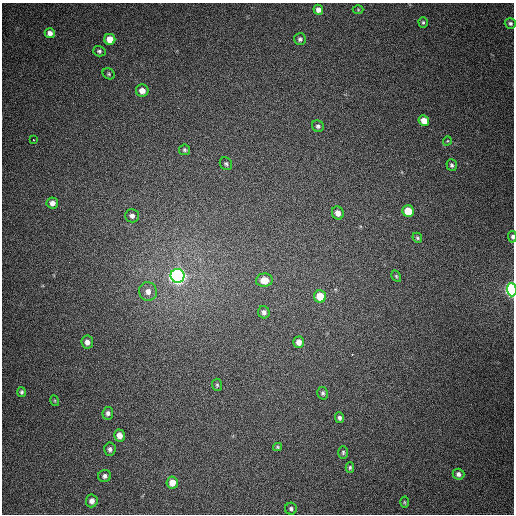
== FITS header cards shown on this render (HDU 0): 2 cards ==
NAXIS1  =                  512
NAXIS2  =                  512

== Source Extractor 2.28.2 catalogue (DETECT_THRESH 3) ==
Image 512 x 512 px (HDU 0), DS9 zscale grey, 1 PNG px = 1 image px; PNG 516 x 516 px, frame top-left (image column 1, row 512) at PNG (2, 3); each listed source drawn as its Kron ellipse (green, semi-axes under 4 px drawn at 4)
Background 388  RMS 9.7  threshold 29.1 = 3 sigma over >= 5 px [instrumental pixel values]
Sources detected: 49; all 49 listed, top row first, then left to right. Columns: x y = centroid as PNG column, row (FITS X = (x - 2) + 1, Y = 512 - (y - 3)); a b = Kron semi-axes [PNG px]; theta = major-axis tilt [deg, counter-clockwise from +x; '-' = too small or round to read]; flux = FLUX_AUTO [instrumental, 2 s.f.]
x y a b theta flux
318 10 5 4 - 3300
358 10 5 3 - 570
423 22 5 4 - 1100
510 23 5 5 - 1600
50 33 5 5 - 3500
110 39 5 5 - 9800
300 39 6 6 - 1600
99 51 6 5 - 1400
109 74 6 5 - 1000
142 91 6 6 - 5300
424 121 5 5 - 6800
318 126 6 5 - 1700
34 140 3 3 - 2700
447 141 4 3 - 540
185 150 5 5 - 1100
226 164 7 5 -47 1200
452 165 6 5 - 1400
52 203 6 5 - 3500
408 211 6 5 - 15000
338 213 7 5 -65 4700
132 216 7 7 - 2800
512 237 6 4 -86 1400
417 238 5 4 - 910
177 276 7 7 - 370000
396 276 6 4 -59 850
264 280 8 6 7 9100
512 290 6 5 - 170000
148 291 9 9 - 4600
320 296 6 6 - 16000
264 312 6 5 - 2400
87 342 6 6 - 3700
299 342 5 5 - 4200
217 385 6 5 - 1000
22 392 5 4 - 1200
323 393 6 5 - 1300
55 401 5 3 - 610
108 413 6 5 - 2000
340 418 5 4 - 1800
119 435 6 5 - 5200
277 447 4 4 - 810
110 449 7 5 84 2100
343 452 6 5 - 1200
350 467 5 4 - 1000
458 474 6 5 - 2200
105 476 6 6 - 1900
172 483 6 5 - 6900
92 501 6 6 - 3700
404 502 5 3 - 680
291 509 6 6 - 1500
At the frame edge (FLAGS 8, measured only in part): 2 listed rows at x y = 512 237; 512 290